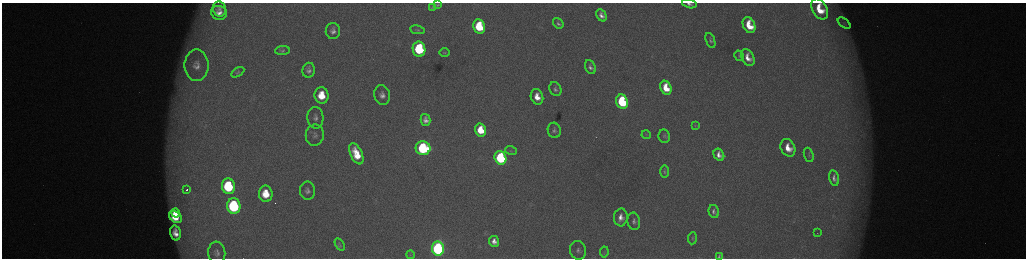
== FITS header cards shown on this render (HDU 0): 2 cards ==
NAXIS1  =                 2048 /fastest changing axis
NAXIS2  =                  512 /next to fastest changing axis

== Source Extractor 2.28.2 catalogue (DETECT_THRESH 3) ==
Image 2048 x 512 px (HDU 0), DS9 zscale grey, zoomed out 1/2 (1 PNG px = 2 x 2 image px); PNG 1028 x 260 px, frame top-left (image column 1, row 511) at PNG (2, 3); each listed source drawn as its Kron ellipse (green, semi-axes under 4 px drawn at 4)
Background 174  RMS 2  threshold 6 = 3 sigma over >= 5 px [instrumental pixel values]
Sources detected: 75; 8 cannot appear on this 1/2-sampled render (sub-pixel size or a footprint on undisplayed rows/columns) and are neither listed nor drawn; the other 67 listed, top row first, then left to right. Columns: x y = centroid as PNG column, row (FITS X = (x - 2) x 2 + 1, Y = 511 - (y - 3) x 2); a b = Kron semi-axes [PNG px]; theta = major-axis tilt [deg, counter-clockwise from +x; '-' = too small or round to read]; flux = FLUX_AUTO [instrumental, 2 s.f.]
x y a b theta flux
689 4 7 4 -14 1700
437 5 4 2 - 400
432 8 4 2 - 320
219 9 8 6 -73 1600
820 9 11 7 -63 12000
219 13 8 7 - 3400
601 15 6 4 -65 2500
558 23 6 4 -52 1100
844 23 7 4 -38 890
749 25 8 6 -64 11000
479 27 7 6 - 23000
417 30 7 3 -11 630
333 31 8 7 - 2400
710 40 8 4 -69 1100
419 49 7 6 - 38000
282 50 7 4 7 920
444 53 5 3 - 520
739 56 5 3 - 460
748 58 9 6 -63 4500
196 65 16 12 -90 6000
590 67 7 5 -68 1700
309 70 7 6 - 1900
238 72 7 4 31 730
666 88 7 5 -66 9600
555 89 7 5 -61 1400
321 95 8 7 - 11000
382 95 10 8 -78 3000
537 97 8 6 -71 5800
622 102 7 6 - 41000
315 118 11 8 -87 2300
425 120 6 5 - 2300
695 125 4 3 - 370
481 130 6 5 - 12000
554 130 8 6 -75 1300
315 135 10 9 - 2500
646 135 4 3 - 410
664 136 7 5 -79 970
423 148 7 7 - 59000
788 148 9 7 -62 7400
511 151 6 3 -19 560
356 154 11 6 -65 11000
719 155 6 5 - 2900
809 155 7 4 -72 1000
500 158 7 6 - 51000
664 171 6 4 90 750
834 178 8 4 -78 1900
228 186 8 6 -81 36000
186 190 2 1 - 2000
307 191 9 7 -83 2200
266 194 8 7 - 11000
234 206 8 6 -81 62000
714 212 7 5 -75 1400
176 213 4 3 - 3900
175 217 7 5 -40 9700
621 217 9 7 87 3800
634 221 9 6 -78 1700
175 233 7 5 -75 3500
817 233 2 2 - 230
692 238 6 3 86 510
494 241 5 5 - 2900
340 244 7 3 -58 460
438 248 7 6 - 130000
578 250 9 8 - 2200
604 252 5 4 - 670
217 253 11 8 -84 2600
410 255 4 3 - 430
719 256 4 3 - 820
At the frame edge (FLAGS 8, measured only in part): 3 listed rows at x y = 689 4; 820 9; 719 256
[8 sub-pixel or undisplayed-footprint detections neither listed nor drawn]